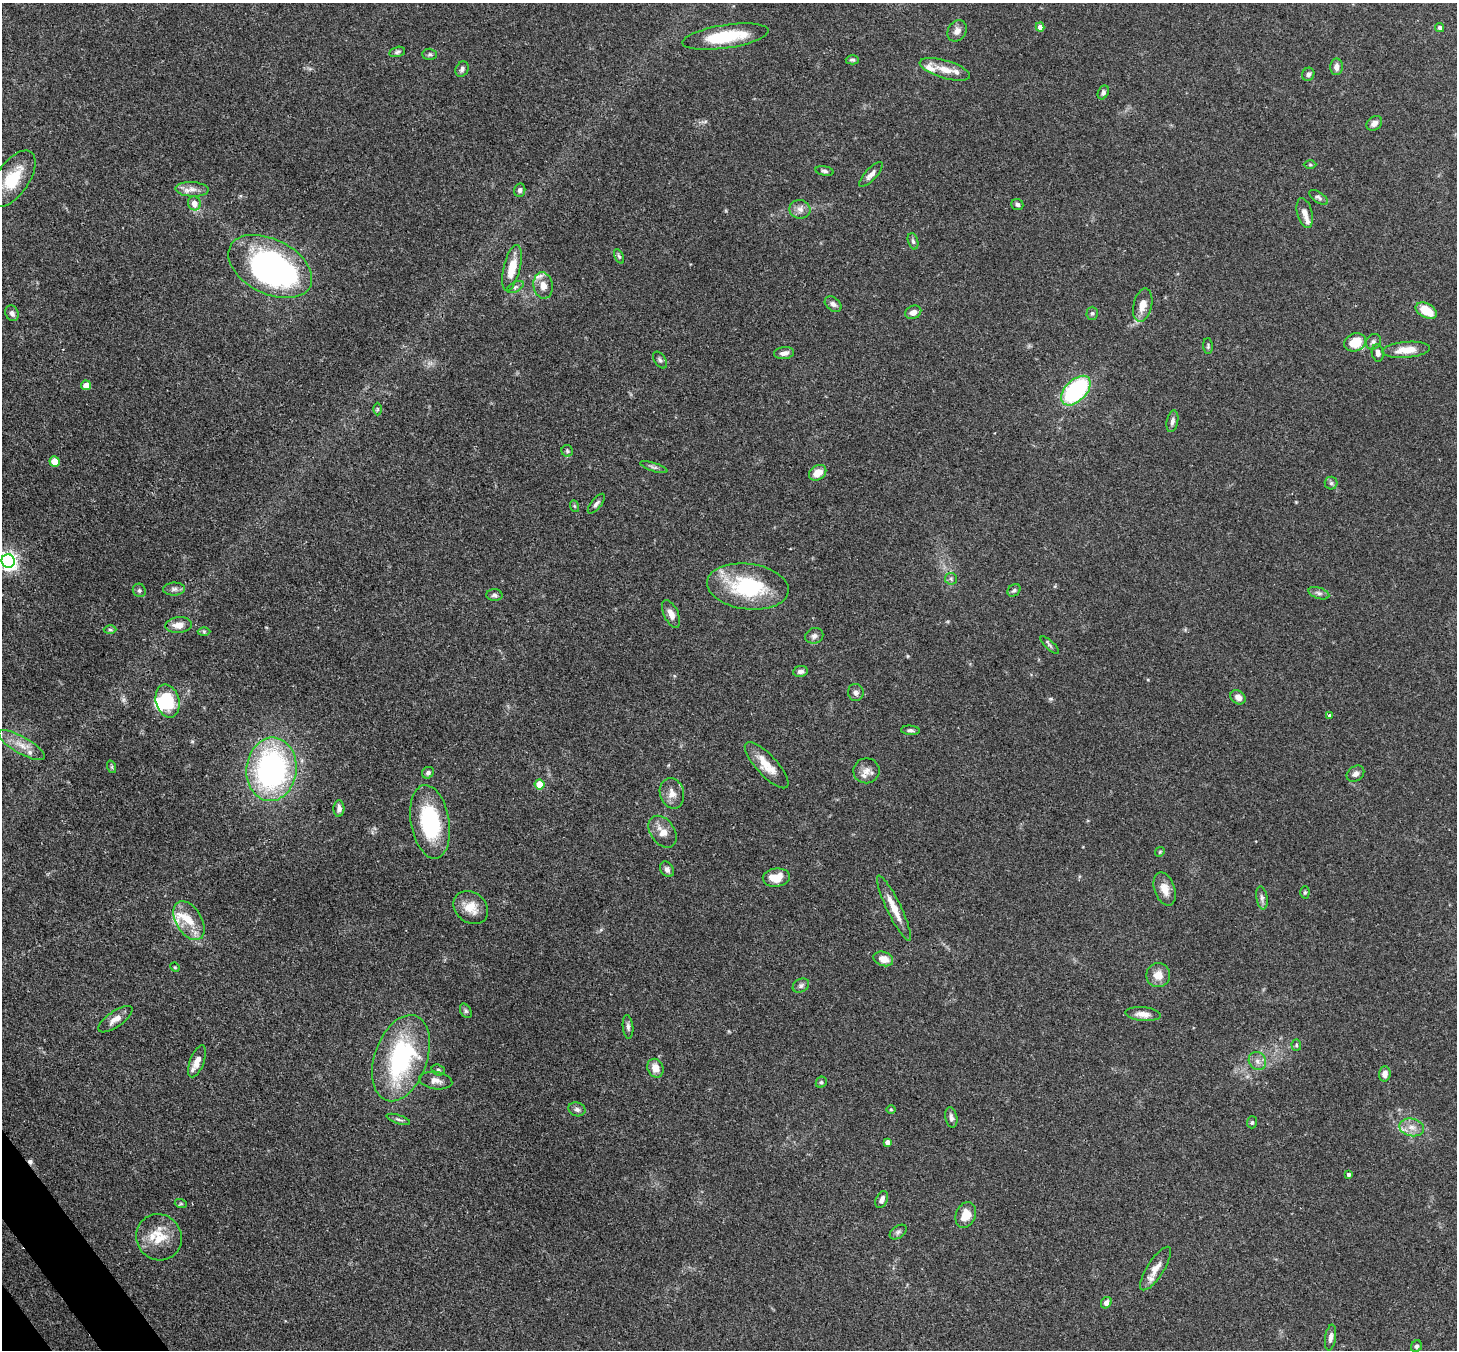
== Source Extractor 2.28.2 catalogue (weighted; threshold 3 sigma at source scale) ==
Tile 7 of 4 x 4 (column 3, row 2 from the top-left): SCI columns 2987-4441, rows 2904-4251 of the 5972 x 5944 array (HDU 1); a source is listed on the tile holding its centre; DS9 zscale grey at full resolution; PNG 1459 x 1352 px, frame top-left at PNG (2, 3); each listed source drawn as its Kron ellipse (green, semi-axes under 4 px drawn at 4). Shown black and unused: <1% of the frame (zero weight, under 3 of 4 exposures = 7% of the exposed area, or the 3 px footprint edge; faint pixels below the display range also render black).
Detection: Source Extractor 2.28.2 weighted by HDU 2 'WHT'; one run over the whole footprint, this tile lists its part. Background 0.157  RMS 0.0047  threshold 0.0213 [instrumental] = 3 sigma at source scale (4.5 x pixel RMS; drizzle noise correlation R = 1.50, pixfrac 1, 0.05/0.05 arcsec/px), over >= 5 px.
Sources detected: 143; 3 inside a brighter object's white glare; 1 cosmic-ray / hot-pixel residue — neither listed nor drawn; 10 inside a brighter listed object's ellipse — not listed separately; the other 129 listed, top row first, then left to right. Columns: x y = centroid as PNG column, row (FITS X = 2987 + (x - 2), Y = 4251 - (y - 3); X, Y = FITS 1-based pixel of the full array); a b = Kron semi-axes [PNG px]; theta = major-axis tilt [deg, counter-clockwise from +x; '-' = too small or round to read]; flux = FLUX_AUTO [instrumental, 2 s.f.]
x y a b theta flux
1040 27 4 4 - 4.1
1440 27 4 4 - 1.1
957 31 11 8 58 3
725 37 43 11 9 24
397 52 8 5 12 1
430 54 7 5 -1 1
852 60 7 4 -1 0.9
1336 67 8 6 -90 2.8
462 69 8 6 61 1.3
945 69 26 9 -16 6.5
1308 74 7 6 - 1.4
1103 92 7 5 63 1.2
1374 123 8 6 39 2.4
1310 165 6 4 -1 0.61
825 171 9 4 -10 1.1
871 174 16 5 47 2.5
13 179 32 16 55 18
192 189 16 7 -3 3.7
520 190 7 5 77 1.3
1319 197 11 5 -34 1.2
194 203 7 6 - 3.8
1017 204 6 5 - 1.2
800 209 10 9 - 2.9
1305 213 15 7 -75 3.3
913 241 8 5 -74 1.2
619 256 8 4 -64 0.92
270 266 45 27 -27 140
512 268 23 8 76 9.9
543 285 13 9 -81 4.4
515 287 9 5 27 1.2
833 304 9 6 -39 1.9
1143 305 17 9 76 5.2
1426 311 11 7 -29 10
913 312 8 6 25 2.7
12 313 8 6 -64 1.6
1092 313 6 5 - 1
1355 342 11 9 23 10
1373 342 8 7 - 1.4
1208 346 8 4 -86 0.81
1406 350 24 8 4 7.4
784 353 10 6 7 2.2
1378 353 9 6 -80 2
660 360 9 5 -57 1.2
86 385 5 4 - 4.7
1076 391 18 10 45 56
378 409 6 4 90 0.71
1172 421 11 5 79 1.7
567 451 6 5 - 0.83
54 461 5 5 - 6.9
654 467 14 4 -18 1.3
818 473 9 7 36 6
1331 483 6 6 - 1
596 504 12 5 51 1.5
574 506 6 4 -70 0.55
8 561 7 6 - 200
951 579 6 5 - 0.97
748 587 41 23 -7 40
174 589 11 6 1 1.8
139 590 7 6 - 1
1014 590 7 5 39 1
1319 593 11 5 -18 1.7
494 595 8 6 -4 1.3
671 614 15 7 -64 3.2
179 625 13 8 5 4.8
110 630 6 4 -1 0.78
204 632 6 4 -1 0.69
814 636 9 7 21 1.7
1050 645 12 4 -43 1
800 671 7 5 10 1.8
856 692 8 8 - 1.7
1238 697 8 6 -39 2.7
167 701 17 11 -75 21
1329 715 4 3 - 0.62
910 730 9 4 -3 1.2
21 745 26 8 -30 6.7
767 765 30 10 -47 8.5
112 767 6 4 -72 0.71
271 769 32 25 84 110
866 771 13 12 - 3.6
428 773 6 5 - 1.3
1355 774 9 7 35 2.1
540 784 5 5 - 10
672 793 15 12 -75 4.5
339 809 8 5 87 2
430 822 37 19 -80 40
663 832 17 12 -54 5.5
1160 852 5 4 - 0.51
667 869 8 6 -59 1.8
776 878 13 9 8 8.5
1165 889 17 10 -72 5.3
1305 892 6 4 89 0.69
1262 898 12 5 -81 1.7
471 908 18 15 -39 7.5
894 908 36 7 -64 8
189 921 21 13 -59 9.1
883 959 10 7 -19 5.1
175 967 5 4 - 0.53
1158 975 12 12 - 5.4
801 985 9 6 32 1.5
466 1011 8 5 -60 1
1143 1014 18 7 -5 3.5
115 1019 20 7 35 4.1
628 1027 12 5 -84 1.5
1296 1045 5 5 - 0.73
401 1058 45 26 71 64
197 1061 17 7 69 4.8
1257 1061 9 8 - 2.5
655 1068 9 7 -67 4.4
438 1070 7 5 -19 1
1385 1074 7 6 - 3.2
436 1081 17 8 -8 3.2
821 1082 6 5 - 0.84
577 1109 8 7 - 1.7
891 1109 5 3 - 0.47
951 1118 10 6 -79 1.9
398 1119 12 4 -18 1.1
1252 1122 6 5 - 0.75
1412 1127 12 8 -13 4.2
887 1142 4 4 - 2.3
1349 1174 4 3 - 1.2
882 1200 9 5 65 2.3
181 1204 6 4 -18 0.61
966 1215 13 9 70 7.5
898 1232 9 6 35 1.3
159 1237 23 22 - 12
1156 1269 25 8 57 5
1106 1303 6 5 - 2.1
1331 1337 13 5 81 2.1
1416 1346 6 5 - 1
Isophote crosses this tile's border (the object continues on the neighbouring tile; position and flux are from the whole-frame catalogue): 1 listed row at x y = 8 561